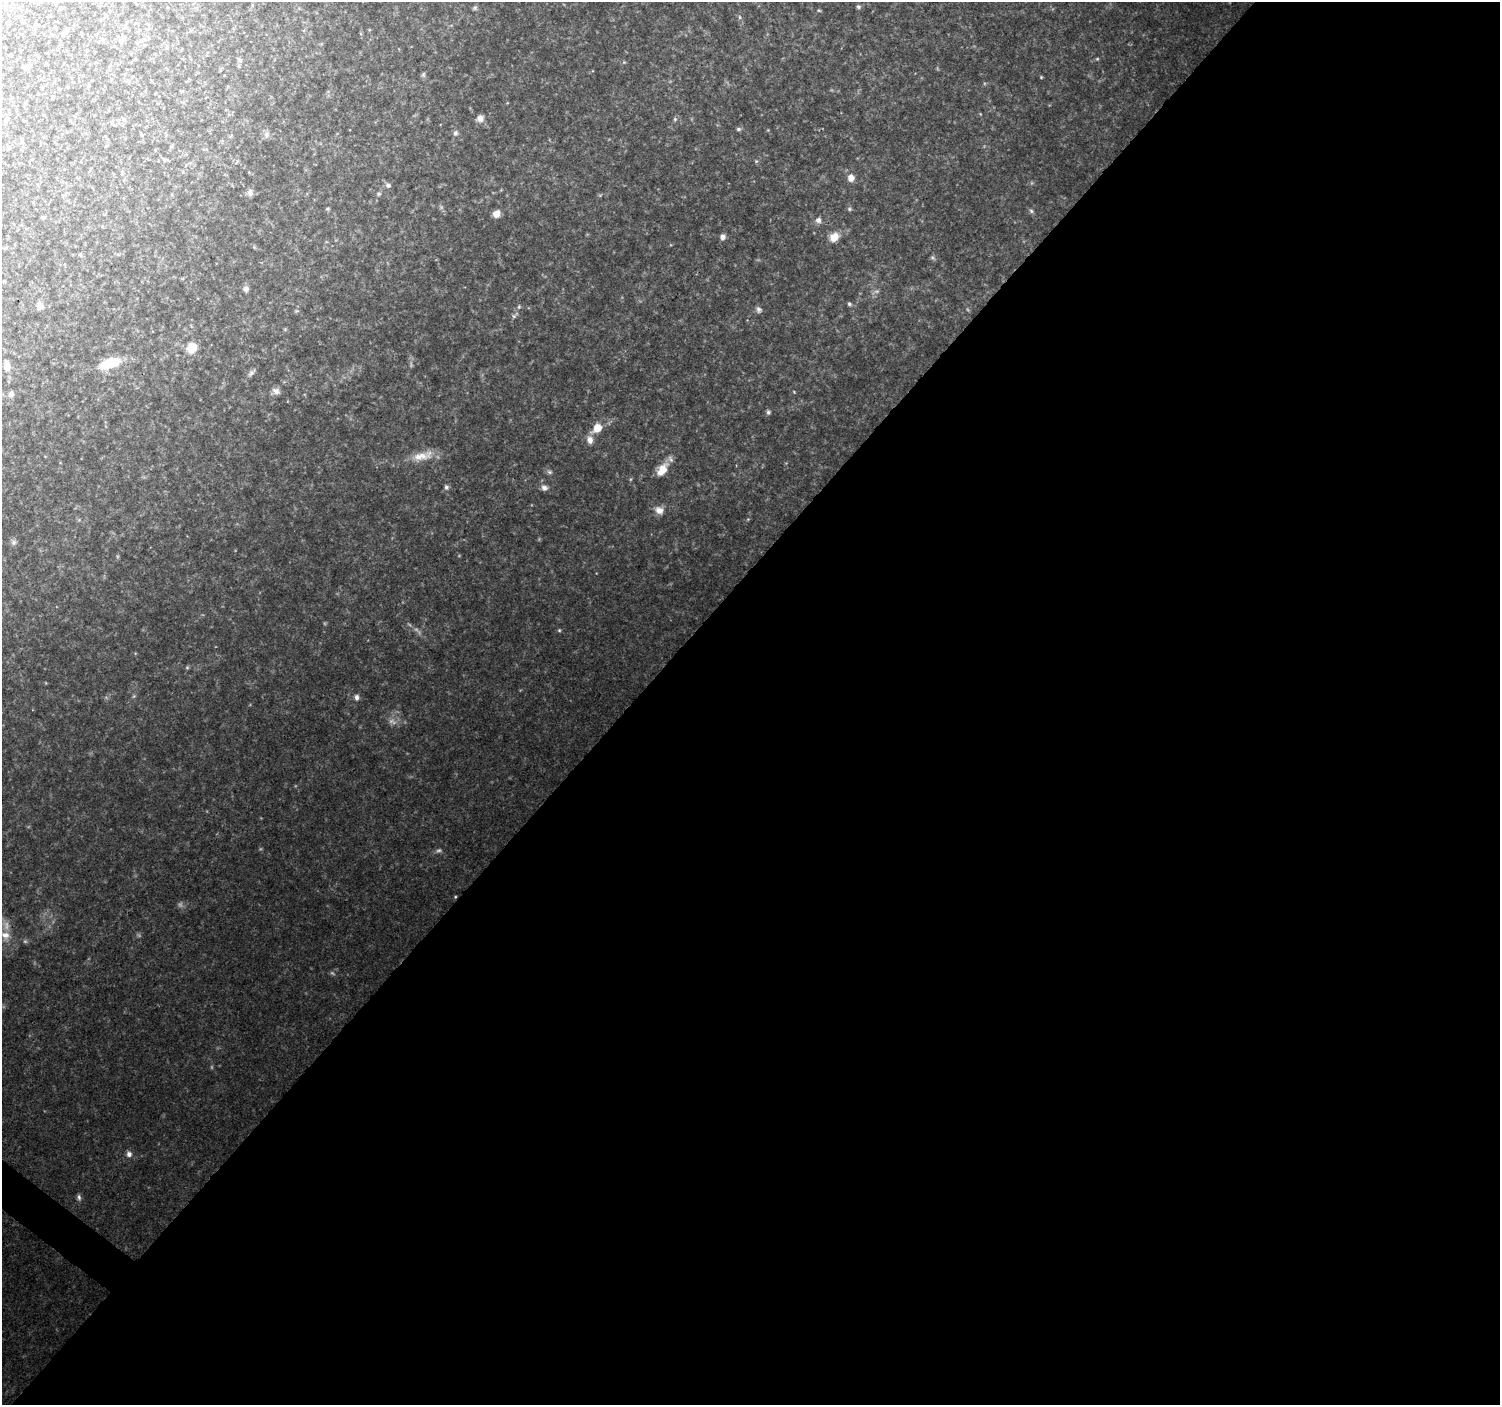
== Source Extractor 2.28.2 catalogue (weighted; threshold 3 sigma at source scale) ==
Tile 12 of 4 x 4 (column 4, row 3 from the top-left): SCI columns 4500-5997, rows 1642-3044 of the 5997 x 6023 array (HDU 1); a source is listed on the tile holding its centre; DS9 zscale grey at full resolution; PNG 1502 x 1407 px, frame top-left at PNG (2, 2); no overlay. Shown black and unused: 58% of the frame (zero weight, under 2 of 3 exposures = <1% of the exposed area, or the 3 px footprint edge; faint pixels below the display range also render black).
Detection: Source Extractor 2.28.2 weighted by HDU 2 'WHT'; one run over the whole footprint, this tile lists its part. Background 0.124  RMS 0.0084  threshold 0.0379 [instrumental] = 3 sigma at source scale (4.5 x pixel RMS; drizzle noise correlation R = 1.50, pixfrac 1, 0.0396/0.0396 arcsec/px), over >= 5 px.
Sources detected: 98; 22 too faint to see at this stretch — not listed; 1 inside a brighter listed object's ellipse — not listed separately; the other 75 listed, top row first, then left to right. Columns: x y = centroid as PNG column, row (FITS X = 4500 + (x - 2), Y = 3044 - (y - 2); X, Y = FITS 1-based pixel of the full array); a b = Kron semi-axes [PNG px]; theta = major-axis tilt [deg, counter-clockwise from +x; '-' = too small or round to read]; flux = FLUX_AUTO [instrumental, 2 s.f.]
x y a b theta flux
858 7 6 6 - 2
475 8 7 6 - 1.8
819 10 6 4 -20 1.1
740 17 6 4 -89 1.4
36 25 6 5 - 1.3
66 30 7 5 62 2.4
122 40 8 6 33 2.6
1097 59 5 4 - 1.1
239 60 8 6 -46 2.5
624 62 5 5 - 1.2
423 75 8 5 75 1.7
1041 77 4 4 - 0.95
128 81 6 4 -71 1.1
480 118 10 9 - 5.7
675 119 6 5 - 1.5
6 120 7 4 46 1.5
124 120 7 5 -73 2.1
738 129 7 5 0 1.8
456 133 8 7 - 2.9
141 134 5 3 - 1
266 135 11 7 90 3.4
22 140 7 4 -81 1.4
9 148 7 5 -88 1.4
164 160 7 5 -7 1.6
756 161 5 5 - 1.3
851 178 9 8 - 7.3
388 185 8 7 - 2.6
250 192 9 8 - 3.8
378 194 6 5 - 1.7
600 195 6 4 34 1.2
62 196 4 4 - 1
328 209 5 4 - 1.2
849 209 7 6 - 1.8
1031 211 7 5 -46 2.1
496 214 8 7 - 7.6
43 217 6 4 1 1.1
818 220 8 7 - 4.6
722 237 7 6 - 4.2
834 237 14 10 40 12
254 247 5 5 - 0.97
246 289 8 7 - 3.6
849 304 6 5 - 1.7
40 306 10 9 - 4.9
758 310 9 7 -53 3.2
296 311 7 5 11 1.5
515 315 13 6 43 3
285 329 5 5 - 1.1
192 347 14 13 - 13
110 363 25 11 18 33
7 366 13 8 -86 7.6
251 373 14 6 48 3.5
276 391 13 9 19 5.3
794 392 4 3 - 0.75
11 394 8 6 86 3.5
768 412 6 6 - 2.1
597 428 13 9 42 15
590 440 11 8 -78 6
422 456 33 12 15 18
662 470 19 10 54 14
549 472 7 6 - 2.2
446 487 7 6 - 2.6
544 487 10 8 -9 4.3
659 510 13 10 -20 7.6
748 519 5 4 - 0.96
79 520 6 5 - 1.4
13 542 9 8 - 3.1
559 630 5 5 - 1.3
187 667 6 5 - 1.3
46 683 5 3 - 0.62
357 697 8 7 - 3.8
438 851 10 6 12 2.8
455 897 4 4 - 0.93
5 935 14 13 - 11
129 1154 8 7 - 4.3
79 1197 9 6 -78 2.8
Overlapping masked pixels (flux is a lower limit): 1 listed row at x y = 455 897
Isophote crosses this tile's border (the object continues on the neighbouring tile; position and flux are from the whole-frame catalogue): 1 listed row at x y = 5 935